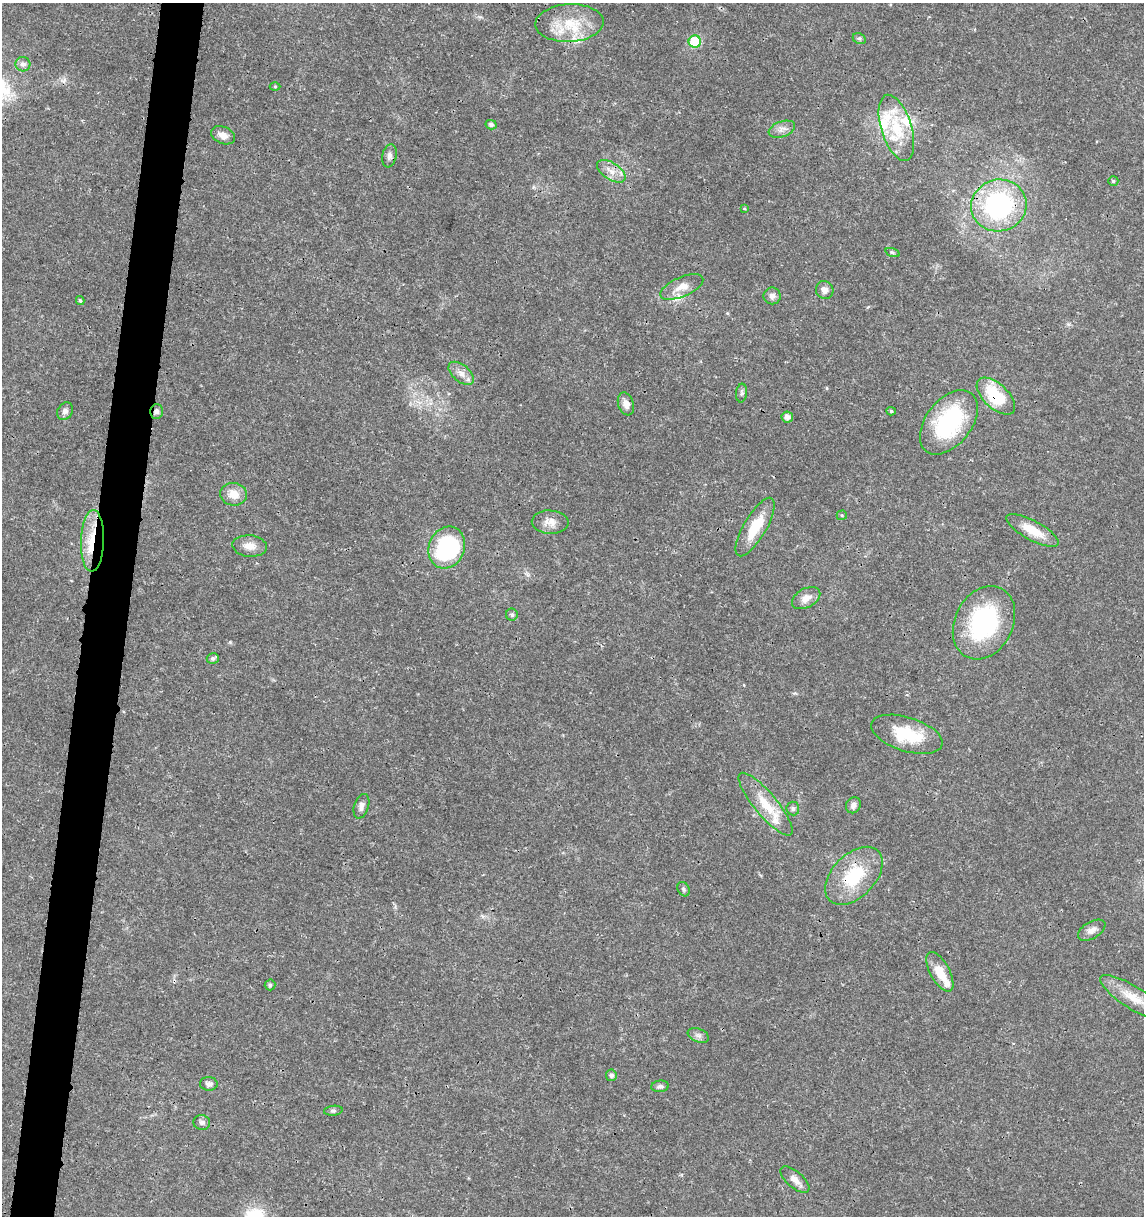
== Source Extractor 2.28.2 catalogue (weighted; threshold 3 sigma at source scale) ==
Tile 7 of 4 x 4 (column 3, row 2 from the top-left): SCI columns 2511-3652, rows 2441-3654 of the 5079 x 4871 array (HDU 1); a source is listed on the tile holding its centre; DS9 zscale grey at full resolution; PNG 1146 x 1218 px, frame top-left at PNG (2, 3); each listed source drawn as its Kron ellipse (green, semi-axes under 4 px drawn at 4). Shown black and unused: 4% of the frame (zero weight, under 3 of 4 exposures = <1% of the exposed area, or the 3 px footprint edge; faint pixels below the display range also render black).
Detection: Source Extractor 2.28.2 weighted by HDU 2 'WHT'; one run over the whole footprint, this tile lists its part. Background 0.0189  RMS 0.0018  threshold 0.00805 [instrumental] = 3 sigma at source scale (4.5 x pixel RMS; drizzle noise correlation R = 1.50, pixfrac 1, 0.0396/0.0396 arcsec/px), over >= 5 px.
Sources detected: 64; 6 inside a brighter listed object's ellipse — not listed separately; the other 58 listed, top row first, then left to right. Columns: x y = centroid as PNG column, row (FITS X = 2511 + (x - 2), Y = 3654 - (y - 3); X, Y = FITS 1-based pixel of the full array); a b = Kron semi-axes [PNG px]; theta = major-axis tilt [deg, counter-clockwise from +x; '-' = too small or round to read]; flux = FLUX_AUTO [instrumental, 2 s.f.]
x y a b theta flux
569 23 34 19 3 6.8
859 39 7 5 -28 0.35
695 42 6 6 - 8.2
23 64 7 7 - 0.81
275 86 5 3 - 0.18
491 125 5 4 - 0.52
896 128 34 15 -72 8
782 129 14 7 19 1.1
223 135 12 8 -24 1.3
389 156 12 7 79 0.76
611 171 16 8 -33 1.8
1113 181 5 4 - 0.31
999 205 28 26 13 26
745 208 4 3 - 0.23
892 252 7 3 -19 0.25
682 287 23 9 23 2.3
825 290 9 8 - 1.1
772 296 8 8 - 0.78
80 301 4 4 - 0.3
461 373 15 8 -39 1.4
742 393 9 5 85 0.45
996 396 23 12 -43 8.9
626 404 12 7 -71 1.2
65 411 9 7 55 0.71
156 411 7 6 - 0.57
891 411 5 4 - 0.31
787 417 6 5 - 0.99
949 422 37 22 52 19
234 494 13 11 -7 2.1
842 515 5 5 - 0.22
550 522 18 11 -3 1.7
755 527 33 11 59 5.7
1032 530 29 9 -28 3.7
92 541 31 11 88 5.5
250 546 17 10 -5 1.8
447 547 21 18 67 20
806 598 15 9 28 1.6
512 615 6 6 - 0.4
984 623 38 29 63 21
213 658 6 5 - 0.48
907 734 37 17 -17 7.8
766 804 40 11 -50 4.7
853 805 8 7 - 0.82
361 806 13 7 72 0.93
793 809 7 6 - 0.48
854 876 35 21 46 9.6
683 889 8 5 -64 0.38
1092 930 15 8 30 1.1
940 972 22 9 -61 3.5
270 985 5 5 - 0.42
1133 998 38 11 -32 4
698 1035 11 6 -22 0.69
611 1075 5 5 - 0.52
209 1084 9 6 -3 0.67
660 1086 9 5 7 0.49
333 1111 9 5 7 0.38
202 1122 8 7 - 0.6
795 1180 18 8 -41 1.3
Overlapping masked pixels (flux is a lower limit): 5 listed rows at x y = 569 23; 996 396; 156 411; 92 541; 854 876